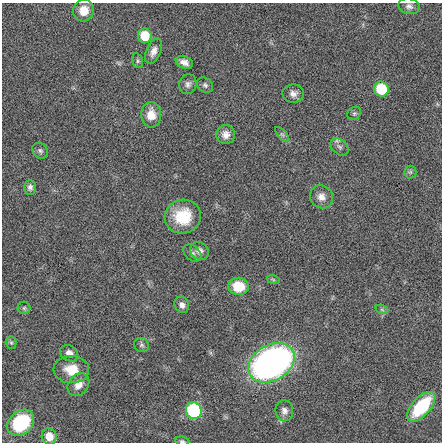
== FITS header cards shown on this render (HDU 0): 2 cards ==
NAXIS1  =                  440 / length of data axis 1
NAXIS2  =                  440 / length of data axis 2

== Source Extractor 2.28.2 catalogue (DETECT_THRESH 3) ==
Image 440 x 440 px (HDU 0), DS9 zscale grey, 1 PNG px = 1 image px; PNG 444 x 444 px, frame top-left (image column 1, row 440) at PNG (2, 3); each listed source drawn as its Kron ellipse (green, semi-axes under 4 px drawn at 4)
Background -6.85e-04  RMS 1.1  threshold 3.43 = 3 sigma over >= 5 px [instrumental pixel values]
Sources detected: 39; all 39 listed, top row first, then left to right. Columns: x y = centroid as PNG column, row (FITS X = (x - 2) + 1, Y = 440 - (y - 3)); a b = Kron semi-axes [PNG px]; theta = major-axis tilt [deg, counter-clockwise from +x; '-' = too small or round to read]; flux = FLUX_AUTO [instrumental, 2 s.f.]
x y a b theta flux
409 6 11 8 -13 320
84 10 11 10 - 850
145 36 7 7 - 1900
154 51 13 7 66 470
138 61 7 5 -75 150
184 62 9 6 -22 430
188 84 10 8 72 310
205 85 8 7 - 210
381 89 7 7 - 3400
293 94 11 9 -1 420
354 113 7 6 - 150
151 115 12 10 -88 1100
282 134 9 4 -48 190
226 135 9 9 - 520
340 147 10 7 -43 290
40 151 9 7 -45 200
410 172 6 6 - 150
30 187 7 6 - 260
321 197 12 11 - 610
183 217 18 17 - 2600
199 251 9 8 - 400
192 253 10 7 -41 250
273 279 6 4 -20 120
239 286 10 8 -8 2100
182 305 8 7 - 330
24 308 6 6 - 140
382 310 7 4 -19 120
11 343 6 5 - 130
141 345 7 7 - 190
69 353 9 7 -34 450
272 363 25 18 30 36000
71 369 18 13 -2 1500
78 385 12 9 50 690
421 407 18 9 48 4600
194 411 8 8 - 9700
284 411 10 9 - 380
21 423 15 11 42 5200
49 436 8 7 - 820
182 441 7 4 -9 120
At the frame edge (FLAGS 8, measured only in part): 1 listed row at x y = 182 441